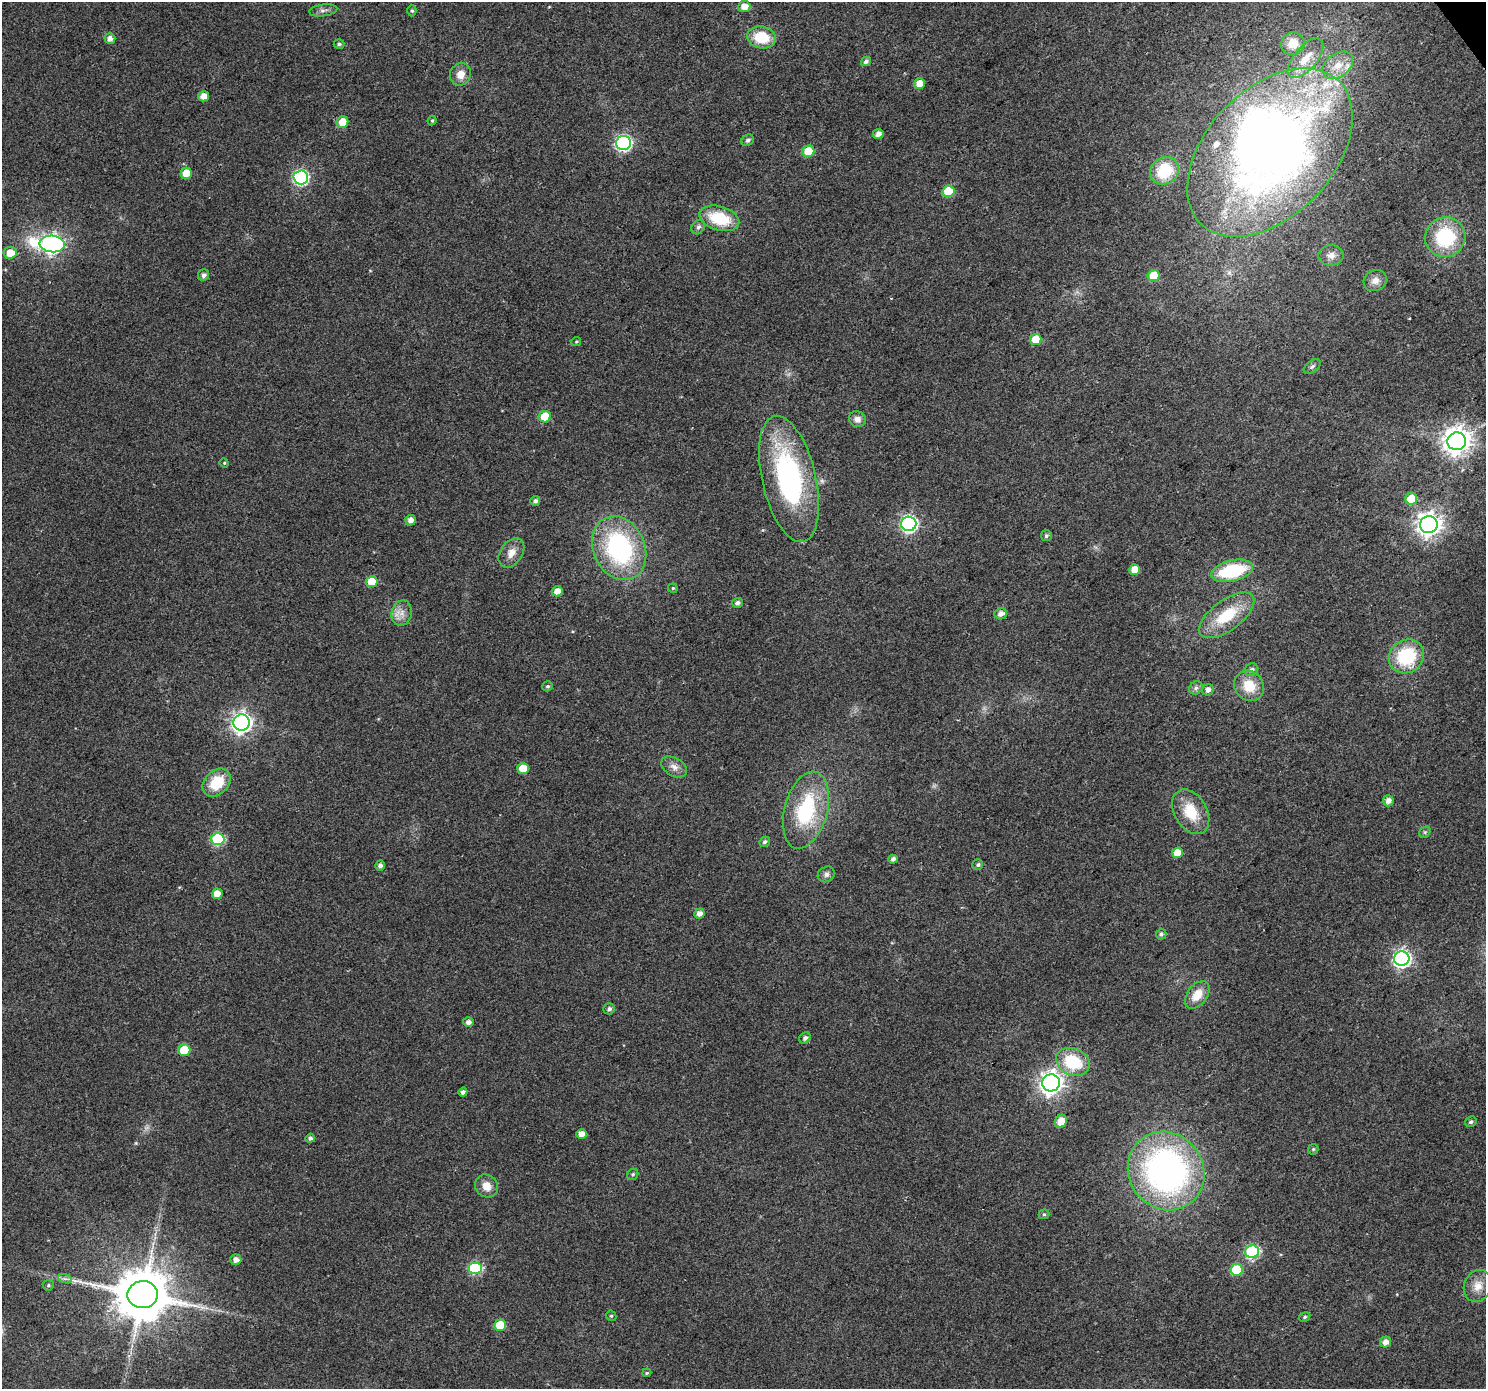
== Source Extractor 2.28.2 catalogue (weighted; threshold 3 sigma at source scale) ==
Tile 10 of 4 x 4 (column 2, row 3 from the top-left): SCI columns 1488-2971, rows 1577-2963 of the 5938 x 5863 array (HDU 1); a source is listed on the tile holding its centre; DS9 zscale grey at full resolution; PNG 1488 x 1391 px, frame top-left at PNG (2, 2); each listed source drawn as its Kron ellipse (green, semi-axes under 4 px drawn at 4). Shown black and unused: <1% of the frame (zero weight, under 2 of 3 exposures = <1% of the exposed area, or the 3 px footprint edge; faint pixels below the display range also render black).
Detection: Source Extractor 2.28.2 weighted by HDU 2 'WHT'; one run over the whole footprint, this tile lists its part. Background 0.0767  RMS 0.0077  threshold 0.0348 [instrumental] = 3 sigma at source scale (4.5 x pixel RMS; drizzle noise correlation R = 1.50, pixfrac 1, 0.0396/0.0396 arcsec/px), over >= 5 px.
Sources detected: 118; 1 too faint to see at this stretch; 2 inside a brighter object's white glare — neither listed nor drawn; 2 inside a brighter listed object's ellipse — not listed separately; the other 113 listed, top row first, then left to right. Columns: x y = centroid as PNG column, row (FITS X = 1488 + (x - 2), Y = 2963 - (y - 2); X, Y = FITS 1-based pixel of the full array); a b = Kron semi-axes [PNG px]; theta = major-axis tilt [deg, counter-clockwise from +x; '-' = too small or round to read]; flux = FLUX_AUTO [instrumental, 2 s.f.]
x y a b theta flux
744 7 6 5 - 8.2
323 10 14 6 7 3.3
412 11 6 4 -89 1.3
761 37 14 11 -9 26
110 38 5 5 - 4.5
339 44 5 4 - 1.6
1293 44 12 11 - 15
1305 58 24 11 50 16
866 61 5 4 - 2.6
1338 65 17 11 36 12
460 74 11 10 - 7.4
919 83 5 5 - 8.6
203 96 5 5 - 7.1
432 121 5 3 - 1.1
342 122 6 5 - 14
878 134 5 5 - 4.6
748 140 6 5 - 2.1
624 143 7 7 - 180
808 151 6 5 - 18
1270 153 99 63 46 660
1164 171 15 13 40 34
186 173 6 5 - 13
301 177 7 7 - 150
948 191 6 5 - 29
719 218 20 12 -16 36
698 227 8 6 52 2.5
1445 237 20 19 - 52
52 244 12 8 -5 340
10 253 6 6 - 12
1331 255 12 10 0 5.4
203 275 6 5 - 2.8
1153 276 6 5 - 19
1375 281 12 10 26 5.8
1036 339 5 5 - 17
576 341 5 4 - 0.96
1312 366 10 5 37 2
545 417 6 5 - 24
857 419 8 8 - 4.5
1457 441 9 9 - 880
224 463 5 4 - 0.91
789 479 64 27 -77 150
1411 499 6 5 - 23
535 501 5 4 - 2.5
410 520 5 5 - 4.5
909 524 7 7 - 220
1429 525 9 8 - 630
1046 536 5 5 - 1.7
619 548 33 26 -66 120
511 553 16 11 56 7.9
1134 570 5 5 - 9.2
1232 571 21 10 13 56
372 582 5 5 - 18
673 588 5 4 - 0.97
557 591 5 5 - 7.3
737 603 5 5 - 2.6
402 613 13 10 77 7
1001 614 6 5 - 4.8
1227 615 32 15 37 34
1406 656 18 16 35 47
1251 670 7 6 - 2.6
548 686 5 5 - 1.5
1249 686 16 14 -47 19
1196 688 7 6 - 2.3
1208 690 6 5 - 3.9
242 723 8 8 - 400
674 767 14 9 -30 5.6
523 768 6 5 - 15
217 783 16 12 45 24
1388 801 5 5 - 4.8
806 810 39 21 75 66
1191 812 24 16 -59 24
1425 832 6 5 - 1.3
218 839 6 6 - 69
765 842 5 4 - 1.8
1177 853 5 5 - 11
893 859 4 4 - 3.2
978 865 5 5 - 1.5
380 866 5 5 - 2.9
826 874 9 7 29 2.8
217 894 5 5 - 8.1
699 914 5 5 - 4.8
1161 934 5 5 - 2
1402 959 7 7 - 250
1197 995 15 10 51 13
609 1009 6 5 - 2.2
468 1022 5 5 - 3.8
805 1038 6 5 - 2.7
184 1050 6 5 - 19
1073 1062 17 13 -22 37
1051 1083 9 8 - 540
463 1092 4 4 - 2.6
1061 1121 7 5 63 12
1471 1122 6 5 - 1.8
582 1134 5 5 - 5.5
310 1138 5 4 - 2.3
1313 1149 6 5 - 1.1
1166 1171 40 37 -55 290
633 1174 6 5 - 1.4
487 1186 12 11 - 8.8
1044 1214 5 5 - 1.2
1252 1251 7 6 - 91
236 1260 5 5 - 4.5
475 1268 7 6 - 71
1237 1270 6 5 - 35
65 1279 7 4 -19 2
48 1285 5 5 - 1.3
1478 1286 16 13 67 10
143 1295 15 13 2 4900
611 1316 5 5 - 1.1
1305 1317 6 4 28 1.3
500 1325 6 5 - 23
1385 1342 6 5 - 5
647 1373 4 3 - 0.9